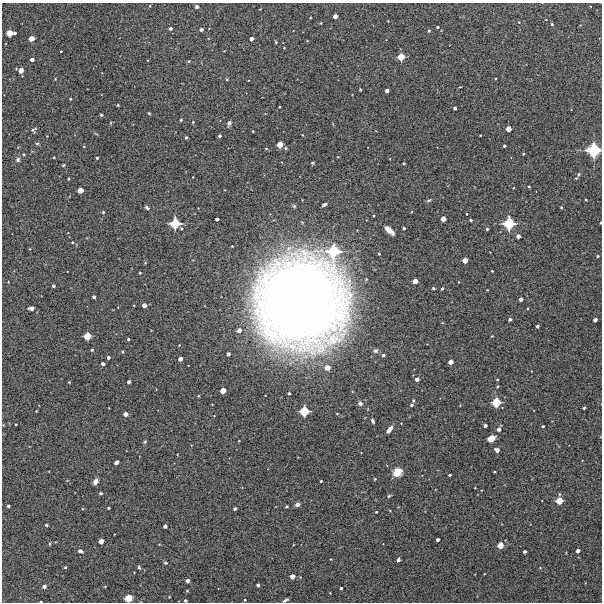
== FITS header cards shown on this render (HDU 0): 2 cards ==
NAXIS1  =                  600 / Width of image
NAXIS2  =                  600 / Height of image

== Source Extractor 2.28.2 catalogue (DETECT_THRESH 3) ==
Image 600 x 600 px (HDU 0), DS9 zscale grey, 1 PNG px = 1 image px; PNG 604 x 604 px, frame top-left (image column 1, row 600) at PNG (2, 3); no overlay
Background 5180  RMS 290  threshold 876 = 3 sigma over >= 5 px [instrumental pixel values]
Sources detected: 176; all 176 listed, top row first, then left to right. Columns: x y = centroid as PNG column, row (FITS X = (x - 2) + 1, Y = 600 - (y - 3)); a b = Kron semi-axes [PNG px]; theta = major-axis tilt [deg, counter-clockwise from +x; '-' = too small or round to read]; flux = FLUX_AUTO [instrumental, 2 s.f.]
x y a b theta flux
197 6 4 4 - 4.3e+04
335 16 4 4 - 9.0e+04
546 20 2 2 - 1.2e+04
519 22 2 2 - 1.1e+04
552 24 4 3 - 2.4e+04
437 27 3 2 - 2.2e+04
170 28 4 4 - 4.1e+04
201 29 4 3 - 5.3e+04
429 31 3 3 - 2.6e+04
10 33 6 5 - 2.2e+05
15 33 3 2 - 3.9e+04
31 38 5 4 - 1.5e+05
251 39 4 3 - 7.6e+04
307 41 4 2 - 1.2e+04
276 42 4 3 - 1.8e+04
61 51 2 2 - 1.5e+04
401 57 5 5 - 2.6e+05
32 59 4 3 - 6.0e+04
189 61 5 4 - 1.8e+04
21 70 4 4 - 1.4e+05
227 79 3 3 - 2.1e+04
360 89 3 2 - 1.5e+04
387 91 4 4 - 6.4e+04
70 99 3 2 - 1.4e+04
118 105 3 2 - 1.9e+04
280 107 2 2 - 1.5e+04
455 108 3 3 - 4.1e+04
149 113 3 3 - 2.2e+04
101 115 3 3 - 2.1e+04
181 120 3 3 - 2.0e+04
193 122 3 3 - 1.9e+04
110 123 4 3 - 1.5e+04
229 123 6 5 - 4.8e+04
509 129 4 4 - 1.4e+05
34 130 8 6 43 3.8e+04
253 131 3 2 - 1.7e+04
480 135 3 2 - 1.2e+04
220 136 3 3 - 3.7e+04
186 137 3 3 - 2.7e+04
37 143 5 4 - 2.5e+04
280 144 5 4 - 1.9e+05
504 146 3 3 - 3.2e+04
286 148 5 4 - 2.2e+04
266 149 4 2 - 1.5e+04
594 150 9 9 - 8.7e+05
523 154 4 2 - 1.4e+04
338 157 3 2 - 1.2e+04
97 158 3 3 - 3.1e+04
18 160 6 5 - 4.6e+04
313 163 3 3 - 3.0e+04
404 163 3 3 - 2.1e+04
63 165 3 3 - 2.1e+04
578 175 5 4 - 2.5e+04
576 178 3 2 - 1.6e+04
529 186 4 3 - 1.6e+04
513 188 2 2 - 1.4e+04
80 190 5 4 - 1.7e+05
429 200 7 3 35 2.6e+04
324 204 4 3 - 5.7e+04
294 206 5 4 - 2.9e+04
147 207 5 4 - 3.9e+04
561 207 3 2 - 1.7e+04
103 212 3 3 - 2.9e+04
467 214 2 2 - 1.3e+04
374 216 3 2 - 1.9e+04
217 219 3 3 - 5.2e+04
443 219 4 4 - 1.3e+05
471 220 3 3 - 2.6e+04
175 223 8 7 - 5.2e+05
601 223 3 2 - 2.3e+04
509 224 8 8 - 6.4e+05
404 228 3 3 - 3.6e+04
487 229 3 3 - 2.5e+04
389 230 10 4 -42 1.7e+05
518 236 4 4 - 8.3e+04
72 242 3 3 - 2.0e+04
30 249 4 2 - 1.4e+04
333 251 12 11 - 8.5e+05
379 254 3 3 - 2.2e+04
598 256 3 3 - 2.4e+04
465 260 4 4 - 1.5e+05
492 271 3 2 - 1.5e+04
140 273 3 3 - 2.4e+04
415 281 5 4 - 1.3e+05
8 282 3 3 - 1.2e+04
459 282 3 2 - 9.9e+03
53 286 3 3 - 4.3e+04
433 288 3 3 - 2.3e+04
442 289 3 2 - 2.1e+04
94 297 3 3 - 3.7e+04
521 299 4 3 - 6.9e+04
301 302 75 73 87 2.8e+07
144 305 4 4 - 1.0e+05
31 308 5 4 - 1.0e+05
510 319 3 3 - 4.4e+04
595 320 4 3 - 6.7e+04
537 326 3 3 - 4.3e+04
239 330 5 5 - 9.1e+04
87 336 5 5 - 2.7e+05
492 336 3 2 - 1.5e+04
128 339 3 3 - 2.4e+04
92 350 3 3 - 2.2e+04
376 351 6 5 - 4.7e+04
228 354 3 3 - 4.9e+04
383 355 5 4 - 3.0e+04
108 358 3 3 - 4.6e+04
180 359 4 4 - 9.0e+04
451 362 4 4 - 1.2e+05
103 364 4 3 - 5.8e+04
327 368 5 5 - 1.6e+05
417 379 4 4 - 7.4e+04
497 379 3 2 - 1.5e+04
69 382 3 2 - 1.4e+04
129 382 4 3 - 5.3e+04
498 386 3 3 - 1.7e+04
223 391 5 4 - 1.6e+05
289 393 3 3 - 3.5e+04
198 396 2 2 - 1.6e+04
413 400 4 3 - 2.5e+04
496 402 7 6 - 4.1e+05
360 403 6 6 - 6.3e+04
411 405 3 3 - 3.1e+04
584 408 3 2 - 2.0e+04
304 411 7 6 - 4.3e+05
125 414 4 4 - 9.6e+04
373 421 4 3 - 4.3e+04
16 424 3 2 - 1.5e+04
485 426 3 3 - 5.5e+04
543 426 3 3 - 2.2e+04
389 429 7 4 53 1.2e+05
499 429 4 4 - 7.5e+04
491 438 6 5 - 3.1e+05
145 442 5 4 - 2.4e+04
497 450 5 4 - 7.0e+04
116 462 4 3 - 5.7e+04
397 472 9 7 44 2.5e+05
449 475 3 3 - 2.7e+04
375 479 3 2 - 1.4e+04
95 481 6 5 - 8.3e+04
321 481 3 3 - 2.4e+04
101 493 3 3 - 3.6e+04
389 496 4 3 - 2.5e+04
559 501 6 5 - 2.4e+05
297 504 5 4 - 7.0e+04
8 506 3 3 - 3.9e+04
287 506 3 3 - 2.7e+04
109 508 3 2 - 2.3e+04
235 508 3 3 - 3.2e+04
376 512 3 2 - 1.8e+04
46 525 3 3 - 3.4e+04
165 526 4 3 - 5.6e+04
438 540 3 3 - 5.2e+04
101 541 4 4 - 1.3e+05
49 544 4 2 - 2.1e+04
500 545 5 5 - 2.0e+05
80 551 5 3 - 6.8e+04
578 551 4 3 - 7.2e+04
525 552 3 3 - 4.4e+04
398 560 4 3 - 6.1e+04
165 563 5 3 - 2.3e+04
65 567 4 3 - 2.0e+04
139 567 5 3 - 2.9e+04
540 568 4 3 - 1.2e+04
292 576 4 4 - 1.1e+05
187 581 4 4 - 7.7e+04
258 585 3 3 - 4.3e+04
44 586 4 3 - 6.1e+04
341 588 3 3 - 3.1e+04
187 591 3 3 - 1.8e+04
330 593 2 2 - 1.1e+04
169 597 3 2 - 1.3e+04
128 598 7 6 - 1.8e+05
185 600 3 3 - 3.2e+04
245 600 3 2 - 1.8e+04
285 600 6 3 29 3.8e+04
41 602 3 2 - 2.3e+04
At the frame edge (FLAGS 8, measured only in part): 6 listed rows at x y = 594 150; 601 223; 128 598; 185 600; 285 600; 41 602

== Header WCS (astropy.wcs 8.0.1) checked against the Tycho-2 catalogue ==
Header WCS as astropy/WCSLIB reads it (CRVAL/CRPIX/CD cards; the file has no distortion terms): RA---TAN/DEC--TAN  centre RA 03:19:51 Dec -26:04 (49.96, -26.06 deg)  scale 2 arcsec/px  FOV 20.0' x 20.0'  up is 0 deg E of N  parity normal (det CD < 0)
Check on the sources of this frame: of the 60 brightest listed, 4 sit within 2.5 arcsec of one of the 5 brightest Tycho-2 stars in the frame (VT <= 12.25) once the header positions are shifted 0.97 arcsec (0.55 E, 0.80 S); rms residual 0.83 arcsec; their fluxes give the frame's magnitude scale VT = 26.35 - 2.5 log10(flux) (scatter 0.14 mag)
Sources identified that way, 4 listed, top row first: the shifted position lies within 2.5 arcsec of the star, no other Tycho-2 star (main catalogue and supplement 1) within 5.0 arcsec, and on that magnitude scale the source's flux lands within +1.5 / -3 mag of the star's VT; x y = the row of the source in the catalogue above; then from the Tycho-2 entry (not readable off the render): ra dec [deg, ICRS J2000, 3 dp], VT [Tycho-2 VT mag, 2 dp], TYC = Tycho-2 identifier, HIP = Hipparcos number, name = IAU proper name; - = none
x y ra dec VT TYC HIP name
594 150 49.783 -25.976 11.18 6442-1014-1 - -
175 223 50.042 -26.017 12.25 6442-922-1 - -
509 224 49.835 -26.017 11.74 6442-1107-1 - -
333 251 49.944 -26.032 11.61 6442-962-1 - -